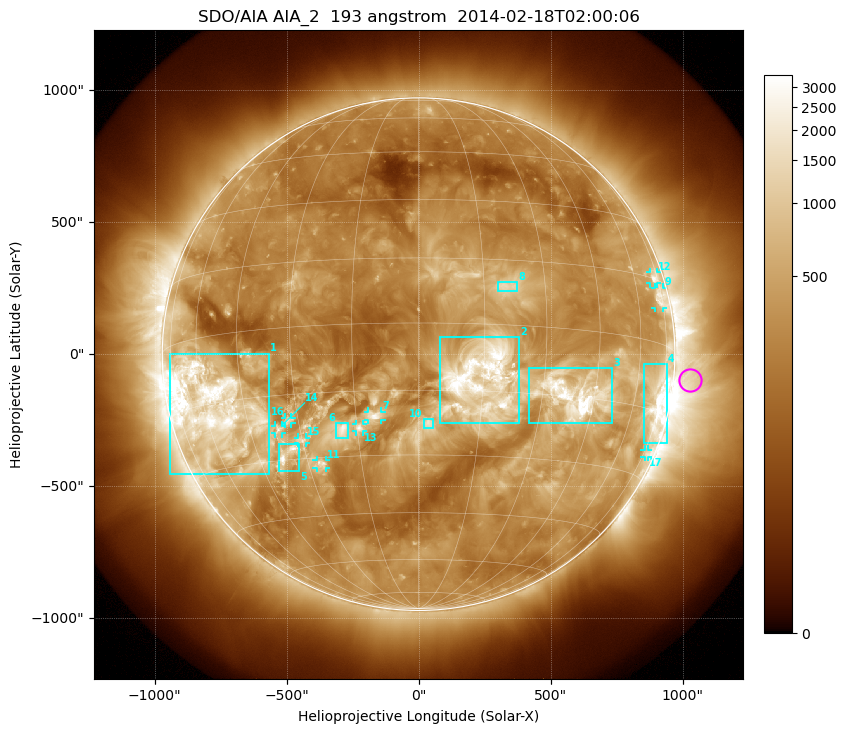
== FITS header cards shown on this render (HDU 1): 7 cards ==
TELESCOP= 'SDO/AIA'
INSTRUME= 'AIA_2'
WAVELNTH=                  193
WAVEUNIT= 'angstrom'
DATE-OBS= '2014-02-18T02:00:06.84'
CTYPE1  = 'HPLN-TAN'
CTYPE2  = 'HPLT-TAN'

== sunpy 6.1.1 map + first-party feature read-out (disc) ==
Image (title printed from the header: SDO/AIA AIA_2  193 angstrom  2014-02-18T02:00:06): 1024 x 1024 px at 2.4 arcsec/px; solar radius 971 arcsec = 405 px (full disc in frame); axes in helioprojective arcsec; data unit not stated in the header (colour bar unlabelled)
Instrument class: DISC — disc imager (sunpy class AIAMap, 193 A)
Bright regions (active regions / flare kernels): reference = the median radial profile (limb darkening/brightening removed); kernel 9 px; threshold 5 sigma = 754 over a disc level ~286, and >= 1.15x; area >= 12 px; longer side >= 10 px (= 24 arcsec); searched inside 0.97 R_sun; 17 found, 17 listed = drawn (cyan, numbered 1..; 9 of them under ~33 arcsec drawn as corner ticks so the feature stays visible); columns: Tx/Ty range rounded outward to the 5 arcsec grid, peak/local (2 s.f.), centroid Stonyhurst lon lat
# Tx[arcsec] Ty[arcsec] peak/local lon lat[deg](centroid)
1 -940..-565 -455..5 15 -57 -16
2 80..385 -265..65 13 +14 -12
3 415..735 -265..-50 22 +39 -15
4 855..940 -335..-35 12 +72 -13
5 -530..-450 -445..-340 11 -36 -29
6 -315..-265 -320..-260 5.7 -19 -24
7 -195..-140 -250..-215 5.1 -11 -21
8 300..375 240..275 3.7 +21 +9
9 895..930 175..255 5.4 +72 +11
10 20..55 -280..-245 4 +2 -23
11 -390..-350 -430..-400 5.6 -26 -31
12 875..905 265..310 6.2 +71 +15
13 -235..-210 -295..-265 4.2 -14 -23
14 -545..-515 -300..-270 5.3 -36 -23
15 -455..-425 -335..-315 4.2 -30 -26
16 -510..-480 -265..-240 4.4 -33 -21
17 855..870 -390..-360 3.7 +77 -24
Off-limb structures (1.02-1.3 R_sun): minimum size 162 px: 3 found; the strongest spans PA ~225..305 deg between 1.02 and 1.3 R_sun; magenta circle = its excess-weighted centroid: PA ~265 deg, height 1.06 R_sun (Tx ~1030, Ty ~-95 arcsec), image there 3.7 x the reference